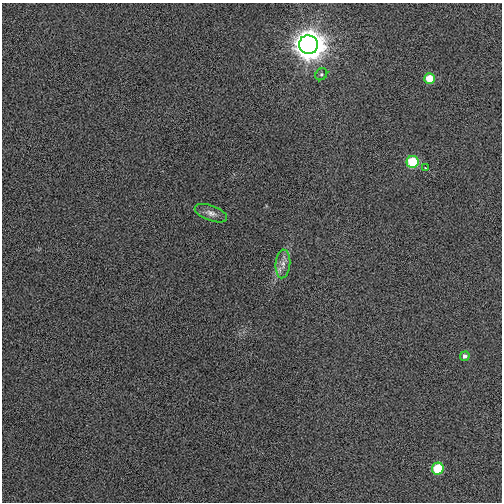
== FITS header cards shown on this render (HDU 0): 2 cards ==
NAXIS1  =                  500
NAXIS2  =                  500

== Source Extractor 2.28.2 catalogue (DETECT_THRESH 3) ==
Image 500 x 500 px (HDU 0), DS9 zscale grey, 1 PNG px = 1 image px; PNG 504 x 504 px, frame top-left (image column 1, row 500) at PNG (2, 3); each listed source drawn as its Kron ellipse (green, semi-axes under 4 px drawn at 4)
Background 0.00755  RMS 0.03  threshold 0.0907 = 3 sigma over >= 5 px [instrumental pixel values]
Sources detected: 9; all 9 listed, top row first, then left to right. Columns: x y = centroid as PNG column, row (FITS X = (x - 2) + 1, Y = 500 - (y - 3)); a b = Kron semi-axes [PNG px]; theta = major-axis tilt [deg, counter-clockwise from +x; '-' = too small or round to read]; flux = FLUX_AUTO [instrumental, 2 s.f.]
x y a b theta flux
309 45 9 9 - 3800
321 74 6 5 - 3.9
429 79 5 5 - 42
413 162 6 6 - 85
425 168 3 3 - 3.6
211 213 17 7 -20 13
283 264 14 7 85 15
465 356 5 4 - 9.2
438 469 6 6 - 79